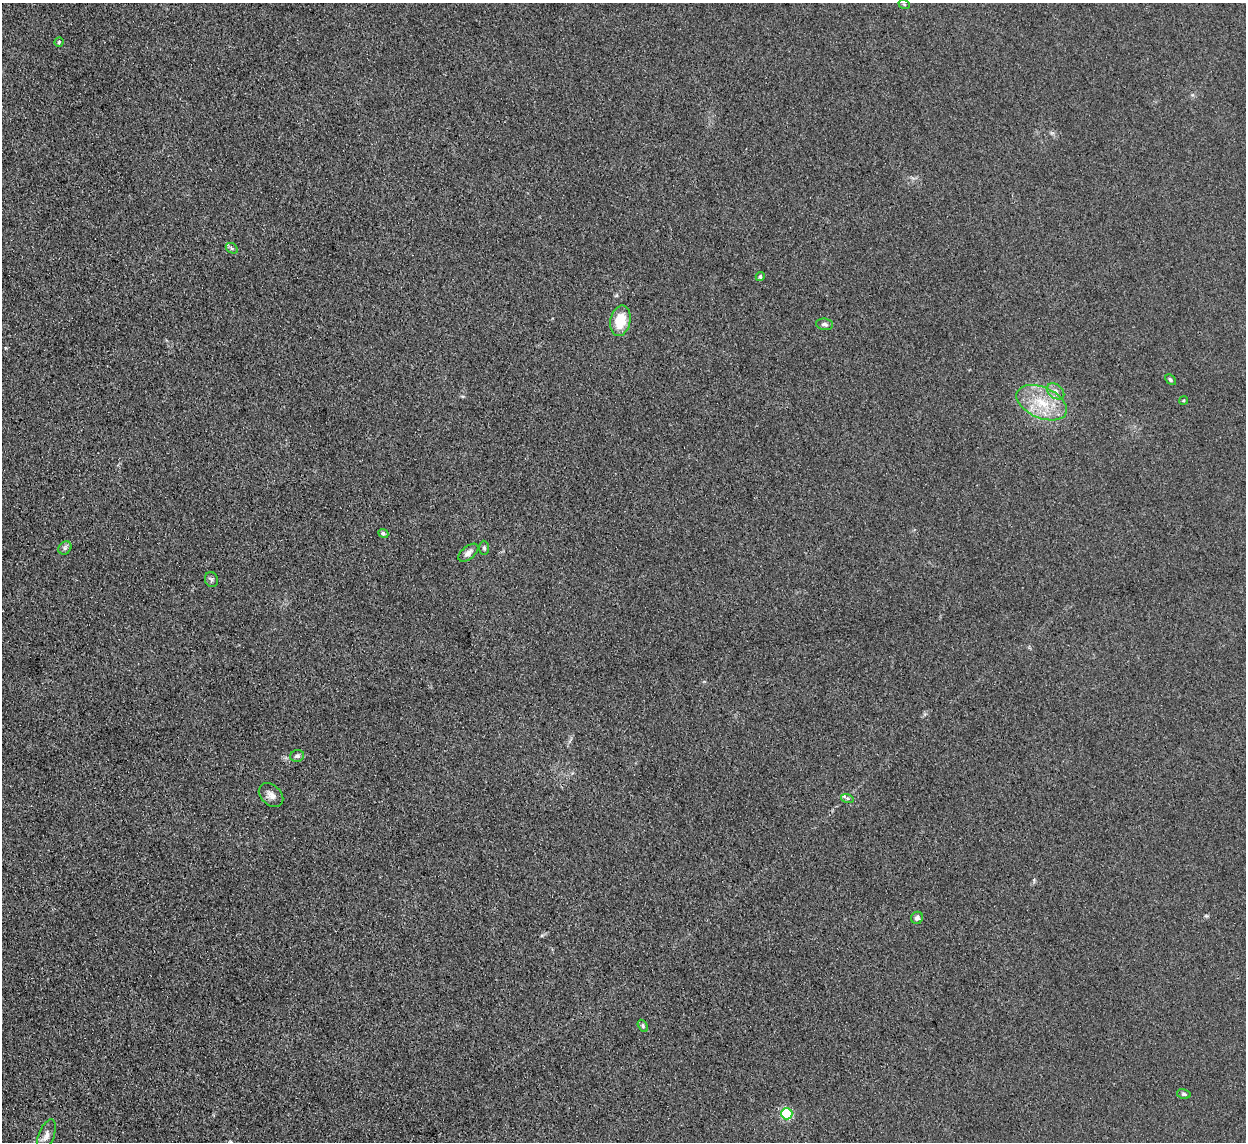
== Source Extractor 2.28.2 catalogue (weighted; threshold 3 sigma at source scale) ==
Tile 7 of 4 x 4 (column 3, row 2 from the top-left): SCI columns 2489-3732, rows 2538-3677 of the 4977 x 4957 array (HDU 1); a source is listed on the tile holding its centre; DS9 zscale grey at full resolution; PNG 1248 x 1144 px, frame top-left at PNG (2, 3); each listed source drawn as its Kron ellipse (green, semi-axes under 4 px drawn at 4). Shown black and unused: <1% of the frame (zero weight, under 3 of 4 exposures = <1% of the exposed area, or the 3 px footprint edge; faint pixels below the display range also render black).
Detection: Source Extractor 2.28.2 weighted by HDU 2 'WHT'; one run over the whole footprint, this tile lists its part. Background 0.0975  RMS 0.0072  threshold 0.0325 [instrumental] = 3 sigma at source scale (4.5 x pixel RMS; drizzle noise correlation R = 1.50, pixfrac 1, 0.05/0.05 arcsec/px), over >= 5 px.
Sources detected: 23; all 23 listed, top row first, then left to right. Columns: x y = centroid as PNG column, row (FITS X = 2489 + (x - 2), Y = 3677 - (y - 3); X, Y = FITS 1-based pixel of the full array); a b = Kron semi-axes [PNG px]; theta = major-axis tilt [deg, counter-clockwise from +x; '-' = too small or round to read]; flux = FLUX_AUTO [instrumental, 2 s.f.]
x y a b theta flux
904 4 6 3 -19 0.79
59 42 4 4 - 1
232 248 6 4 -30 1.4
760 277 4 4 - 1.5
620 321 15 10 77 19
825 324 8 6 -7 2
1170 380 6 4 -46 1.2
1056 391 10 7 -39 3.5
1184 400 4 3 - 0.77
1042 403 27 15 -24 24
383 533 5 4 - 1.5
65 548 7 6 - 2
484 548 7 4 -89 1.4
468 553 12 6 39 3.4
211 579 7 6 - 1.7
297 756 7 6 - 2.5
271 795 14 10 -44 4.7
847 798 6 4 -19 1.4
917 918 6 6 - 2.2
643 1026 7 4 -61 1.2
1184 1094 7 4 -12 1.3
787 1114 6 5 - 65
46 1135 17 7 69 4.6